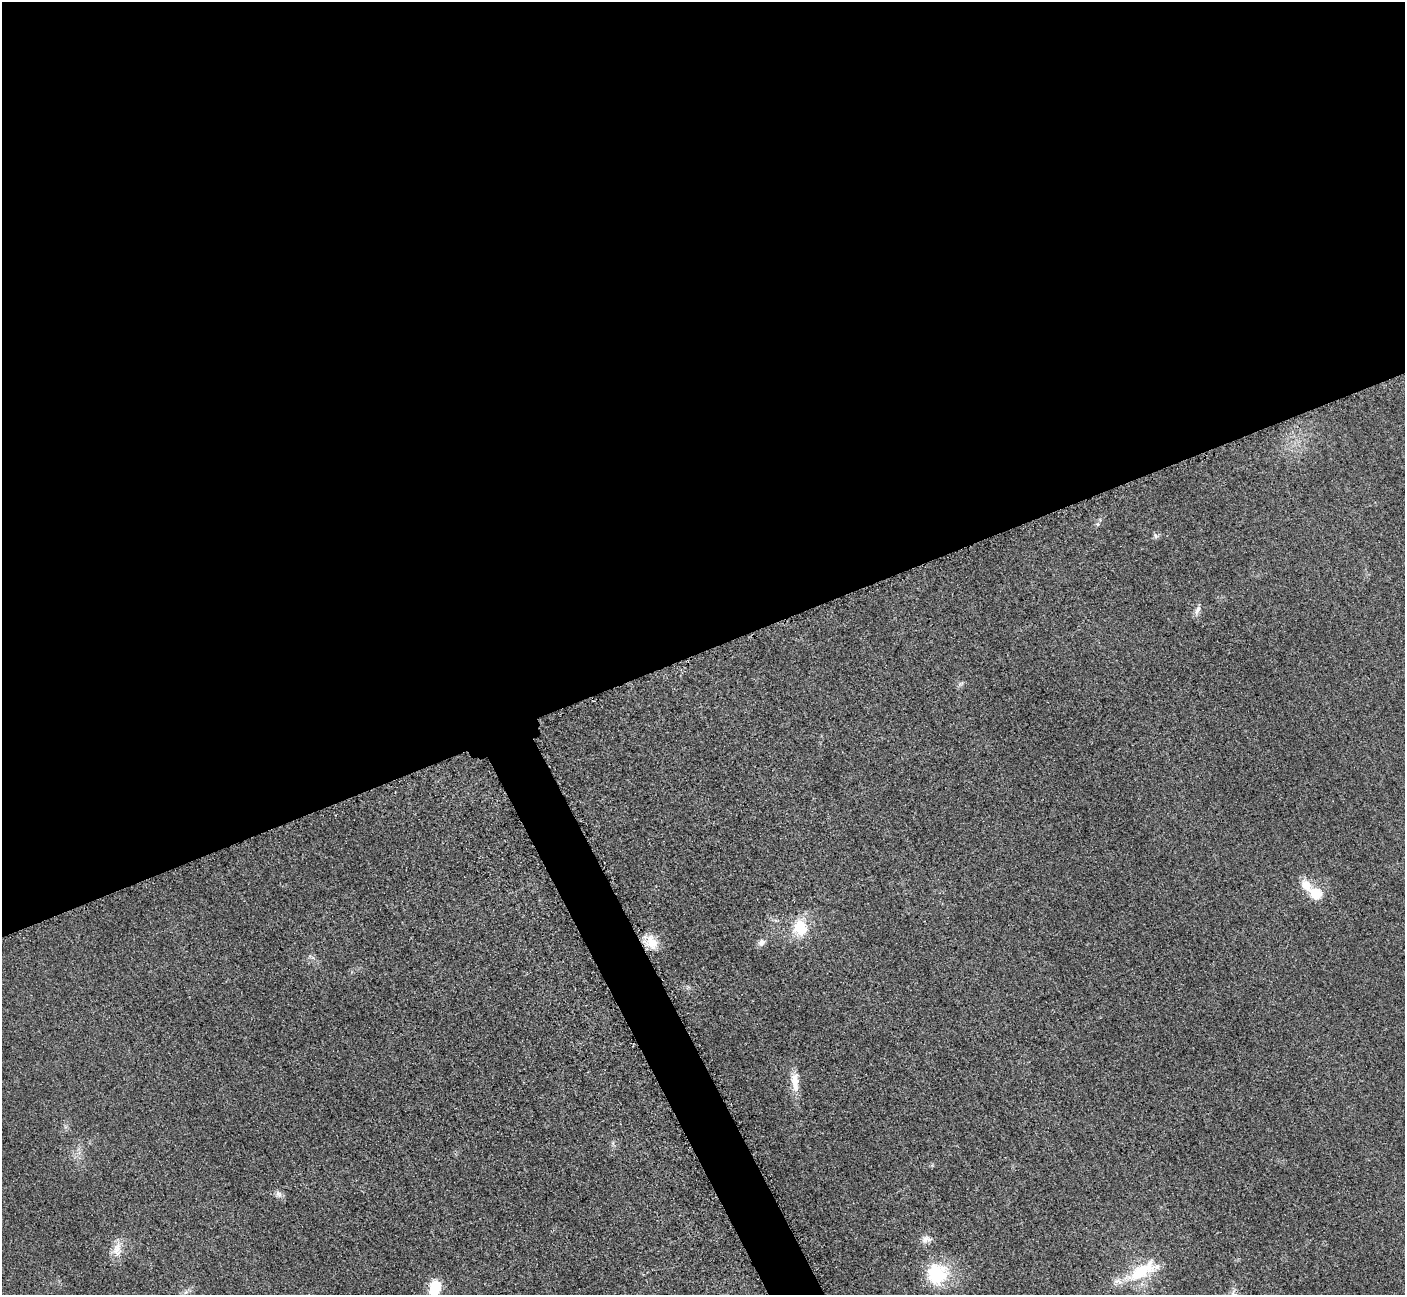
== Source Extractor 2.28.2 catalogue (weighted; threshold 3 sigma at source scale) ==
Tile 2 of 4 x 4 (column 2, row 1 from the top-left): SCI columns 1468-2870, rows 4072-5364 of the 5699 x 5664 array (HDU 1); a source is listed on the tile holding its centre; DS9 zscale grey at full resolution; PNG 1407 x 1297 px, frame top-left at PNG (2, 2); no overlay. Shown black and unused: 52% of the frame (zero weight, under 3 of 5 exposures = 4% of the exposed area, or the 3 px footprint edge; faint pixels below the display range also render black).
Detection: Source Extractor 2.28.2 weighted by HDU 2 'WHT'; one run over the whole footprint, this tile lists its part. Background 0.0195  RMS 0.0051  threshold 0.0228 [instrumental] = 3 sigma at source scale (4.5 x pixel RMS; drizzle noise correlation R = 1.50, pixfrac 1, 0.05/0.05 arcsec/px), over >= 5 px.
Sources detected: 18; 1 inside a brighter object's white glare — not listed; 1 inside a brighter listed object's ellipse — not listed separately; the other 16 listed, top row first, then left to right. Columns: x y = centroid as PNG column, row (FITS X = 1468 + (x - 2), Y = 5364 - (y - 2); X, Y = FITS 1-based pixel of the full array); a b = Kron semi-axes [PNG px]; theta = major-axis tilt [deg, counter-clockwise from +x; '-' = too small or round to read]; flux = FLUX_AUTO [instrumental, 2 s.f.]
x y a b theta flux
1098 524 7 6 - 1
1156 536 7 6 - 1.2
1197 610 15 6 64 2.4
961 684 11 3 50 0.93
1316 894 15 13 -23 9.3
800 928 26 20 87 15
652 942 18 13 -64 8.5
761 942 10 8 46 2.4
795 1081 28 10 -87 7.6
278 1194 10 7 -53 2.1
926 1239 14 10 8 3.4
117 1250 22 11 83 6.3
1142 1271 51 17 27 24
937 1274 28 28 - 27
436 1286 11 10 - 11
186 1292 7 5 45 1.3